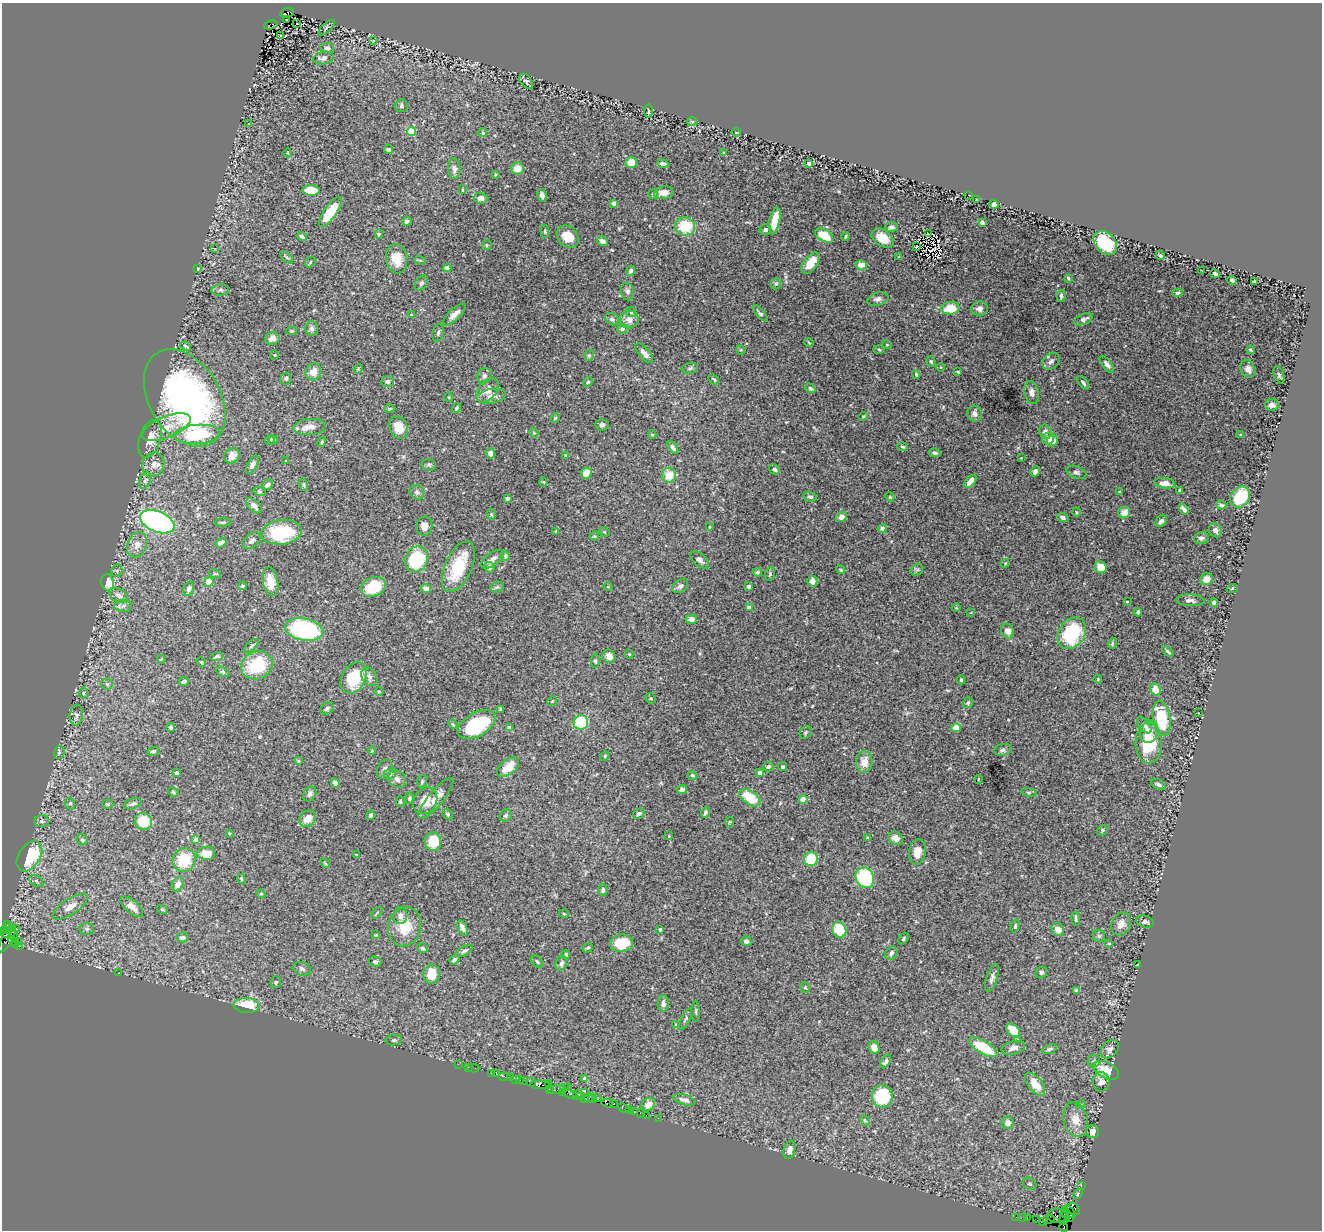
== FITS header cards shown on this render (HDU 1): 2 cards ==
NAXIS1  =                 1320
NAXIS2  =                 1228

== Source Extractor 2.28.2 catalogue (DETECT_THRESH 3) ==
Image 1320 x 1228 px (HDU 1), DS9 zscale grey, 1 PNG px = 1 image px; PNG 1324 x 1232 px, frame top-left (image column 1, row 1228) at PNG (2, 3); each listed source drawn as its Kron ellipse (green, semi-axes under 4 px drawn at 4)
Background 2.45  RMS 0.043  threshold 0.129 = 3 sigma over >= 5 px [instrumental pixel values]
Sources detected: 471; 1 with non-positive FLUX_AUTO (blend fragments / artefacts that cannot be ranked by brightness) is neither listed nor drawn; the other 470 listed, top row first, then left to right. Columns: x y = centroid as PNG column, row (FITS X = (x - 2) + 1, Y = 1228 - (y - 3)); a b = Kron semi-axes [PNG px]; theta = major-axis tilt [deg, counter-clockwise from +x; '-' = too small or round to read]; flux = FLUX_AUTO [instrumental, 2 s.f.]
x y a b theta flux
287 13 7 4 14 1000
286 20 3 2 - 1.9
297 23 3 2 - 12
271 25 7 4 12 660
327 28 10 4 42 4.5
281 35 3 3 - 13
373 41 3 3 - 2.2
327 48 7 5 -6 6.9
323 58 10 6 11 13
526 81 9 5 -51 6.1
402 106 6 6 - 6.1
648 111 6 3 -85 3.2
692 122 5 3 - 3
249 124 3 2 - 1.6
412 132 4 4 - 110
483 133 4 4 - 5.2
736 133 4 3 - 1.8
388 149 4 3 - 10
288 153 4 3 - 2
724 153 3 3 - 3
631 163 6 5 - 39
663 164 5 3 - 8.8
809 164 4 3 - 9.4
517 168 6 6 - 31
454 169 10 6 -88 13
495 174 4 3 - 2.7
311 190 8 5 -2 69
462 190 4 2 - 2.7
664 193 10 6 8 22
653 194 5 4 - 3.9
542 195 6 4 -79 10
968 195 3 2 - 13
480 198 7 5 -4 15
976 200 3 2 - 4.7
614 203 4 3 - 19
994 204 5 4 - 9.8
330 212 18 6 56 79
407 221 5 4 - 6
775 221 13 5 78 54
982 222 4 3 - 8.1
685 226 10 9 - 99
891 227 6 5 - 11
765 230 6 5 - 7
545 231 6 3 -83 3.1
928 233 3 2 - 0.95
379 234 4 4 - 3.3
824 236 10 5 -31 59
845 236 4 2 - 3.2
302 237 5 3 - 6.1
568 237 12 10 -48 49
883 238 12 8 -35 53
602 241 6 4 -26 13
1105 243 14 9 -46 130
487 245 5 5 - 3.4
917 246 4 2 - 0.54
214 248 3 2 - 9.2
1160 255 4 4 - 4.2
286 257 8 3 -41 4.6
899 257 4 3 - 2.2
397 259 14 10 -79 52
420 260 6 3 -17 3.3
310 262 6 4 50 4
811 263 12 6 54 46
861 265 6 4 -11 32
447 268 4 4 - 11
198 269 4 3 - 2.7
631 271 5 4 - 9
1202 271 2 2 - 1.3
1215 274 5 3 - 8.7
1068 278 4 3 - 3.5
1232 281 4 3 - 6.7
1255 281 3 3 - 3.7
421 283 8 5 52 6.1
776 284 6 5 - 4.6
220 290 9 5 7 7.2
628 291 9 6 -77 9.4
1177 293 5 4 - 4.9
1061 296 6 4 -88 6.7
878 299 11 6 16 11
950 308 9 6 4 64
979 309 8 7 - 11
631 312 5 5 - 5.2
760 313 10 4 -48 7
454 314 15 5 43 20
411 315 4 3 - 2.4
612 319 7 5 -29 7.6
629 319 9 9 - 23
1083 319 10 5 22 12
312 328 7 6 - 7.9
622 329 5 5 - 5.7
292 331 5 4 - 3.1
438 333 9 5 80 6.3
272 338 7 6 - 14
809 343 5 3 - 2.2
887 345 5 3 - 2.5
186 346 5 3 - 3.8
879 349 5 3 - 3.4
741 350 4 4 - 2.8
1250 350 4 3 - 3.6
644 353 12 5 -49 15
274 355 5 4 - 3.1
589 355 6 4 74 4.9
931 361 6 4 -49 4.2
1051 361 9 7 41 13
1107 364 10 4 -52 12
941 367 4 3 - 2.1
690 368 8 5 11 6.3
358 369 5 4 - 3
1248 369 9 7 -63 15
313 372 8 7 - 26
958 372 3 3 - 3.4
916 374 4 3 - 3.8
1279 375 9 5 -71 6.2
484 376 8 6 63 9.4
286 378 6 5 - 5.9
714 379 6 4 -44 4.4
387 381 6 5 - 10
588 382 5 4 - 3.4
1083 383 8 4 -46 5.9
810 388 6 4 -34 5.9
487 390 14 9 49 21
1032 392 12 7 -77 16
491 396 15 7 11 19
449 397 5 3 - 2.4
185 398 52 35 -59 1000
1272 405 7 6 - 13
456 408 5 2 - 4.4
390 409 5 3 - 3.3
975 414 8 7 - 11
863 416 5 4 - 3.2
555 418 5 4 - 3
602 425 6 5 - 6.8
166 427 26 10 22 47
310 427 16 8 5 25
399 427 11 9 -66 37
1045 432 7 6 - 8.3
534 433 5 3 - 2.5
197 434 23 9 4 160
652 435 4 4 - 3
1241 435 4 3 - 7.1
150 439 20 10 73 41
1048 439 6 5 - 16
270 440 5 4 - 4.3
273 440 4 3 - 2.2
1052 441 6 5 - 19
322 442 5 3 - 2.9
903 447 5 3 - 3.7
673 448 7 4 -55 7.9
490 453 5 4 - 16
935 453 6 3 -7 6.4
565 455 3 3 - 3.3
232 456 8 7 - 21
1021 458 3 3 - 1.5
286 461 3 3 - 3.3
153 465 12 10 67 24
252 465 10 5 62 12
429 465 7 5 -12 5.3
774 469 6 4 -28 6.2
1035 471 5 4 - 10
1076 472 10 6 -19 8.2
586 473 6 5 - 39
669 475 7 7 - 39
145 481 9 5 63 7.4
970 481 8 4 49 29
543 482 4 4 - 2.7
1164 483 10 5 -7 23
267 485 6 5 - 11
304 485 6 4 -71 4.1
1180 490 4 3 - 3.5
260 492 6 4 -19 3.8
417 492 8 7 - 8.6
1120 492 3 3 - 6
810 497 7 5 -16 6.3
890 497 5 3 - 2.5
1240 497 11 9 53 100
507 498 4 4 - 14
1221 505 5 4 - 7.3
254 506 9 5 -42 13
1184 509 6 3 -49 8.7
1076 512 4 3 - 2.6
1124 512 6 5 - 27
491 514 5 4 - 4.3
841 517 5 4 - 16
1063 517 6 4 -21 8.2
1161 521 6 5 - 9.6
157 522 18 10 -23 820
223 522 8 3 4 4.2
424 526 9 8 - 17
709 527 3 2 - 2.2
882 528 5 4 - 6.1
1215 530 7 6 - 12
556 531 4 4 - 2.5
282 532 20 12 7 160
604 532 5 3 - 2.7
594 536 5 4 - 3.2
1201 538 7 5 12 8.3
252 541 10 6 40 11
221 543 6 4 32 15
137 545 13 9 68 21
505 556 5 4 - 3.3
416 559 13 11 68 150
492 559 13 6 36 16
700 560 11 6 -41 10
1005 563 4 4 - 3
458 567 27 13 65 130
489 567 5 5 - 11
1101 567 6 5 - 46
841 570 5 4 - 4.2
917 570 7 5 42 5.3
117 571 6 5 - 4.5
757 572 4 3 - 4.9
215 574 6 3 -19 3.1
770 574 7 5 76 4.6
1206 579 6 5 - 22
270 581 15 7 -79 41
812 581 5 5 - 19
209 582 5 4 - 40
108 583 8 6 -74 41
243 586 4 3 - 4.4
680 586 8 6 34 9.6
749 586 3 3 - 7.5
373 587 13 9 23 88
497 587 7 5 15 5.6
608 587 4 3 - 2
189 589 7 5 71 9.6
426 589 5 4 - 22
1232 589 5 3 - 2.6
119 596 10 6 -31 13
1190 600 14 6 -2 11
1127 602 3 2 - 2.4
1214 602 4 4 - 11
123 606 9 6 2 11
749 608 4 3 - 18
956 608 4 3 - 2.1
1138 612 4 3 - 4.9
971 613 3 2 - 1.9
691 619 5 4 - 18
304 630 19 11 -12 400
1008 631 7 6 - 15
1072 633 17 13 56 190
1112 643 6 4 72 3.8
251 646 9 4 43 5.2
1168 652 6 3 -38 4.7
629 654 4 4 - 2.5
217 656 6 3 20 5.4
609 656 7 6 - 21
161 659 4 3 - 3
595 661 6 4 -87 5.4
201 662 5 3 - 2.6
257 665 16 13 25 150
223 672 8 4 -28 4.7
369 677 10 7 -57 13
354 678 17 12 61 110
1098 679 4 3 - 2.1
961 680 4 4 - 3.8
184 681 5 4 - 8.6
107 684 6 5 - 5
1155 690 6 5 - 35
379 691 5 3 - 2.8
83 693 6 4 89 3.8
651 698 5 5 - 3.6
552 701 5 4 - 2.9
968 703 5 5 - 5.1
327 708 7 5 35 7.4
500 709 3 3 - 4
1198 713 3 2 - 1.6
76 715 10 6 83 9.9
1161 718 18 8 -80 160
581 722 7 7 - 170
453 724 5 4 - 3.6
476 724 20 11 30 190
1144 725 10 5 -51 9.3
171 728 4 4 - 5.3
509 728 4 4 - 24
956 728 5 4 - 26
1149 732 11 9 75 26
805 733 7 5 59 4.6
1149 743 20 13 -89 120
1003 750 9 5 11 9.1
153 751 6 4 20 6
372 751 4 3 - 2.9
59 752 6 5 - 5.4
605 756 5 4 - 3.6
298 761 3 3 - 2.6
864 762 11 8 87 32
768 766 5 4 - 5.4
508 767 13 7 36 44
782 767 4 4 - 5
385 769 10 7 66 9.3
177 773 4 3 - 4
760 773 3 3 - 9
390 774 6 5 - 6.3
692 775 5 4 - 5.2
397 779 10 7 -44 12
978 779 4 3 - 2.1
422 781 6 4 71 4.3
335 783 5 4 - 18
1158 784 8 5 -27 7.8
682 789 5 4 - 16
173 792 6 4 -28 3.8
1029 792 8 4 -9 4.1
310 794 8 6 59 9.8
409 798 6 4 77 4.8
436 798 25 7 50 30
750 798 12 6 -35 77
803 799 4 4 - 50
400 801 5 4 - 4
425 801 14 11 60 40
70 804 6 5 - 4.9
108 804 5 4 - 4.1
133 804 9 5 20 7.5
705 812 6 4 70 6.4
448 814 6 4 -42 4.7
639 814 6 4 33 9.9
370 815 5 4 - 9.2
506 815 6 5 - 6.5
307 818 9 7 43 32
42 821 7 6 - 6.8
143 821 9 8 - 77
730 822 5 4 - 3.3
1102 830 6 5 - 4.2
229 833 4 3 - 2.3
669 836 4 3 - 2.4
867 838 4 3 - 5.3
896 838 7 6 - 19
82 840 6 5 - 5.6
196 840 4 4 - 24
433 841 9 8 - 79
917 852 13 8 82 28
206 853 9 6 -1 35
356 855 3 2 - 1.8
29 856 17 10 57 170
811 859 7 7 - 83
184 860 12 11 - 92
325 863 5 3 - 2.9
865 878 10 9 - 240
241 879 5 3 - 3.6
36 881 8 5 -36 6.4
178 884 8 5 60 17
603 890 6 4 80 7.5
261 894 4 4 - 2.9
70 907 20 8 34 26
132 907 14 6 -40 21
162 909 6 3 -19 2.9
377 913 7 3 46 3.1
564 914 5 3 - 2.4
400 916 8 7 - 14
1076 919 7 3 -86 5.3
1145 922 9 5 -18 9.9
7 924 3 2 - 80
1121 924 12 9 65 21
1015 926 7 4 76 4.8
405 927 20 16 73 65
16 928 2 2 - 65
462 928 8 4 -65 14
6 929 6 3 31 230
87 929 7 6 - 6.8
660 929 3 3 - 3.7
839 930 8 7 - 80
1058 930 7 6 - 30
5 933 4 4 - 480
14 935 5 3 - 160
376 935 4 4 - 2.4
1099 936 6 6 - 6.1
182 937 6 5 - 9.6
7 938 15 5 61 1100
904 939 6 4 53 4.2
11 940 3 3 - 740
18 941 2 2 - 32
746 941 5 4 - 7.7
622 943 11 8 5 82
1109 943 4 3 - 3.2
16 944 3 3 - 59
20 946 3 2 - 430
422 948 6 4 -15 5.1
588 948 6 4 37 4.8
465 951 9 5 28 6.5
891 953 7 5 53 9.2
566 955 4 4 - 4.5
454 960 6 4 39 6.2
375 962 6 5 - 6.5
537 962 7 5 -49 4.8
561 963 7 5 67 11
1137 965 3 2 - 2.2
302 969 9 6 -18 9.6
1041 972 6 5 - 6.2
118 973 2 2 - 2.1
431 974 10 8 79 64
992 978 15 5 74 11
276 982 6 5 - 4.6
805 987 6 4 -52 3.5
1076 990 3 3 - 4.5
663 1004 8 5 86 11
247 1006 13 7 -5 91
696 1012 10 3 -90 4.9
685 1019 11 4 62 5.9
676 1025 4 3 - 3.5
1013 1030 8 5 -45 50
394 1040 8 5 9 5.2
1018 1040 4 4 - 2.9
983 1047 16 6 -30 90
874 1048 6 5 - 20
1013 1048 12 6 15 15
1049 1049 8 4 21 7.4
1110 1049 10 7 43 13
886 1061 7 4 59 7.7
1094 1061 6 6 - 7
458 1064 2 2 - 36
468 1067 2 2 - 15
473 1068 6 2 0 58
1106 1070 14 8 -27 59
492 1073 3 2 - 57
496 1074 3 3 - 170
505 1077 6 3 -10 130
511 1078 3 3 - 170
515 1079 3 2 - 120
585 1079 4 4 - 20
520 1080 3 2 - 140
523 1081 4 2 - 200
531 1082 5 3 - 210
1101 1082 10 8 -82 21
548 1084 2 2 - 130
1035 1084 14 7 -51 36
540 1085 10 3 0 850
568 1087 2 2 - 460
564 1088 2 2 - 210
549 1089 2 2 - 64
557 1089 9 3 11 550
563 1092 2 2 - 19
584 1093 3 2 - 150
570 1094 7 3 -19 480
577 1095 5 3 - 570
580 1096 3 3 - 200
882 1096 11 10 - 170
597 1097 2 2 - 84
584 1098 3 2 - 86
588 1098 4 3 - 230
593 1099 4 2 - 200
684 1100 11 5 -18 13
607 1103 5 3 - 230
614 1104 3 3 - 150
1081 1104 5 3 - 2.6
648 1105 7 6 - 21
624 1108 6 3 -20 240
630 1110 4 2 - 170
634 1111 3 2 - 170
640 1113 2 2 - 54
646 1115 2 2 - 76
658 1118 2 2 - 41
865 1120 6 4 -66 3.6
1076 1120 17 12 -74 39
1008 1123 6 6 - 13
1093 1132 6 6 - 23
789 1150 9 5 73 18
1030 1184 7 5 -31 5.7
1081 1185 3 2 - 94
1078 1194 5 4 - 3.6
1074 1209 7 5 -48 440
1069 1212 7 3 -45 360
1065 1214 4 3 - 490
1057 1216 9 7 2 1100
1016 1217 2 2 - 29
1069 1217 3 3 - 84
1022 1218 4 2 - 130
1027 1218 2 2 - 40
1064 1218 7 4 75 590
1049 1219 6 2 17 130
1037 1220 2 2 - 27
1043 1222 4 3 - 290
1064 1227 4 3 - 120
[1 non-positive-flux detection neither listed nor drawn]